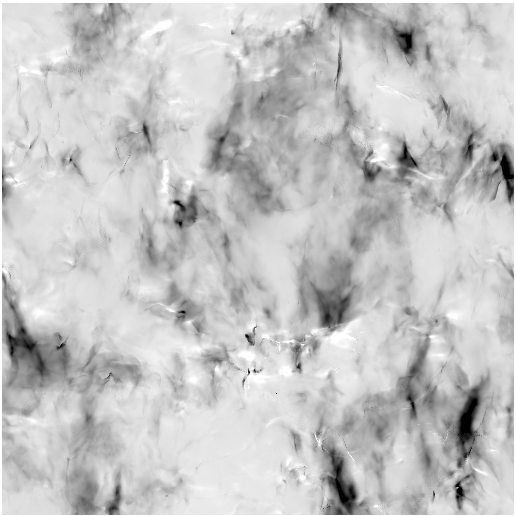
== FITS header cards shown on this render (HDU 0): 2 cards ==
NAXIS1  =                  512 /
NAXIS2  =                  512 /

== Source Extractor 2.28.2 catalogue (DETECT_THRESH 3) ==
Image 512 x 512 px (HDU 0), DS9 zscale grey, 1 PNG px = 1 image px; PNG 516 x 516 px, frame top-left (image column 1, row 512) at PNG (2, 3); no overlay
Background -9.59e+19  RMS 8.8e+19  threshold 2.64e+20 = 3 sigma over >= 5 px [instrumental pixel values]
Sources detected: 10; all 10 listed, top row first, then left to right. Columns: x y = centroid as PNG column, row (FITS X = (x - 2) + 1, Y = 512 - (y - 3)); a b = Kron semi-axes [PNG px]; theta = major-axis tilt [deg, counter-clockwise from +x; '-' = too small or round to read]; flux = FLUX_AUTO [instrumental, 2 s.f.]
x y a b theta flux
163 26 18 7 26 3.5e+22
381 86 19 5 0 5.5e+22
384 146 8 6 30 2.2e+22
378 159 10 3 14 1.8e+22
165 180 6 6 - 1.3e+22
189 182 6 6 - 1.2e+22
252 326 3 2 - 4.5e+21
266 336 7 3 0 7.3e+21
339 336 29 9 5 6.8e+22
287 372 11 6 13 1.9e+22